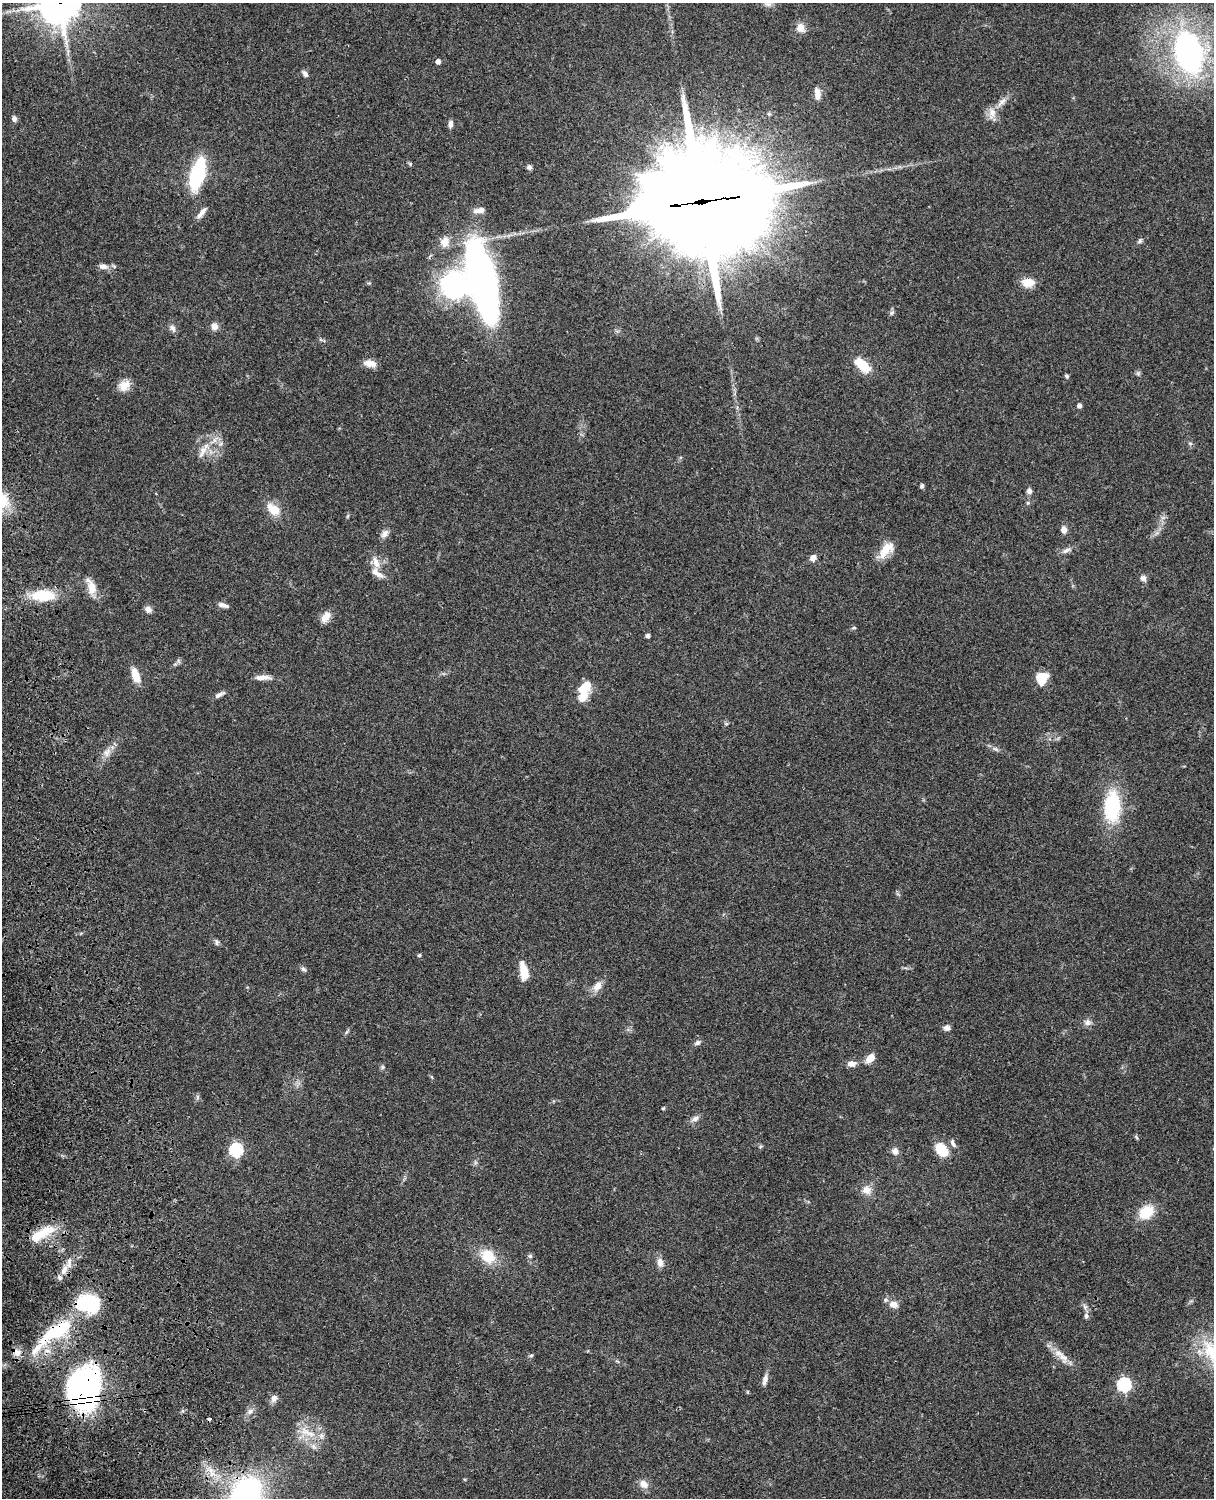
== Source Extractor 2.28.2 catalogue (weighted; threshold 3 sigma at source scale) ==
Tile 7 of 4 x 3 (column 3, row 2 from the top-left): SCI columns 2545-3756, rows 1772-3267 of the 5087 x 4925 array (HDU 1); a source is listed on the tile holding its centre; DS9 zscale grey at full resolution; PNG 1216 x 1500 px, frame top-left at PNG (2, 3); no overlay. Shown black and unused: <1% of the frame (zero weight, under 3 of 4 exposures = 6% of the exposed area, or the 3 px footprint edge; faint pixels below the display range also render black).
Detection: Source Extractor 2.28.2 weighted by HDU 2 'WHT'; one run over the whole footprint, this tile lists its part. Background 0.0774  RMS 0.0059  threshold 0.0264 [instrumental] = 3 sigma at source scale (4.5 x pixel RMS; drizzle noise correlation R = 1.50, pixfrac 1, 0.05/0.05 arcsec/px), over >= 5 px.
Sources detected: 110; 1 inside a brighter object's white glare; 1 cosmic-ray / hot-pixel residue — not listed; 5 inside a brighter listed object's ellipse — not listed separately; the other 103 listed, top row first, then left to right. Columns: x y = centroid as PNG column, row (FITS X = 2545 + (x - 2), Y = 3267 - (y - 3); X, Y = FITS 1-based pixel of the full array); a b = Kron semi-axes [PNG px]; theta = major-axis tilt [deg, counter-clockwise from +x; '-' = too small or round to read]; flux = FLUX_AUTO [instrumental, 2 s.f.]
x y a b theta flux
59 3 14 13 - 1800
768 4 10 6 -10 2
800 27 9 8 - 5.8
1189 52 39 24 -75 160
438 61 4 4 - 2.7
305 74 7 5 -58 2.4
817 94 15 7 -83 4.3
1002 102 17 7 48 3.9
992 113 20 9 88 5
14 119 7 5 -84 2.2
450 124 9 5 80 2.1
529 167 6 6 - 1.5
197 174 20 9 75 76
701 202 46 32 5 17000
480 210 13 6 6 4.2
201 213 17 6 50 3.4
1140 241 7 6 - 1.3
445 242 14 11 69 5.9
103 266 10 7 -12 3.2
483 283 76 25 -77 240
1028 283 13 9 -5 8.4
454 285 27 27 - 82
892 313 7 5 24 1.1
214 326 9 8 - 3.2
172 328 11 7 -61 2.3
369 363 15 8 -10 4.8
862 365 18 9 -43 15
1138 373 6 5 - 1
1067 376 5 4 - 1
124 385 15 12 36 6.2
1079 406 5 5 - 1.8
215 440 16 5 43 3.4
1190 443 6 4 -19 0.82
203 451 20 8 67 5.4
922 486 6 5 - 1
1029 491 6 5 - 2.3
1028 503 6 5 - 0.83
274 509 18 12 -36 9.4
1064 530 9 7 -81 3
385 534 12 7 52 2.8
886 550 25 11 50 9.7
1067 550 12 6 26 2.4
813 558 8 7 - 3
376 562 16 8 -71 5.1
1143 578 8 7 - 2.4
92 588 19 12 -84 7.3
43 596 27 12 2 20
223 605 13 5 -16 2.5
148 609 9 7 -43 2.7
326 617 14 9 55 5.3
854 628 7 3 0 0.67
648 636 4 4 - 1.9
136 676 15 7 -72 9.4
263 678 21 6 0 4.6
1042 678 10 8 75 16
220 694 15 5 28 2.2
584 695 14 9 67 10
996 749 9 5 -26 1.6
107 752 14 9 63 4.4
1112 806 37 18 86 38
217 942 9 5 -86 1.2
419 955 5 4 - 1
303 969 8 5 -17 1.3
524 971 18 8 -79 12
597 986 15 9 50 5.2
1088 1022 9 8 - 2.4
947 1028 8 6 5 2.4
697 1043 8 6 25 1.7
870 1058 10 7 48 6.2
852 1064 9 6 -1 4.1
382 1067 6 5 - 0.99
197 1097 7 4 -89 1.1
663 1108 4 3 - 0.88
695 1118 12 7 28 2.6
1136 1137 7 4 -54 0.73
953 1143 12 5 -68 1.8
236 1150 6 6 - 82
941 1150 17 11 -50 13
895 1151 8 7 - 3
867 1190 12 10 -13 5.1
1146 1212 17 13 40 15
42 1233 36 11 29 15
488 1256 19 16 -39 14
530 1256 6 5 - 1.1
660 1262 11 7 -80 3.7
64 1270 16 8 65 5.3
88 1303 26 18 -5 38
894 1304 12 10 -22 4.6
1086 1316 8 6 -86 1.6
58 1330 40 16 31 37
17 1352 13 10 -39 4.1
1213 1352 40 25 -46 34
531 1355 6 5 - 0.97
1062 1356 31 8 -45 7.3
617 1361 6 4 -41 0.76
765 1380 15 6 76 2.9
1124 1385 6 6 - 98
84 1388 42 31 79 150
274 1398 10 7 52 2.9
250 1411 10 7 31 2.5
307 1432 29 10 -29 10
644 1484 13 10 -43 4.3
246 1495 32 23 55 130
Overlapping masked pixels (flux is a lower limit): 8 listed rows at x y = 59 3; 701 202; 64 1270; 88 1303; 58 1330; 17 1352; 84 1388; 246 1495
Isophote crosses this tile's border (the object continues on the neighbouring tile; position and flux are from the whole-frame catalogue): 4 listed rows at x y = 59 3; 1189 52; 1213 1352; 246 1495